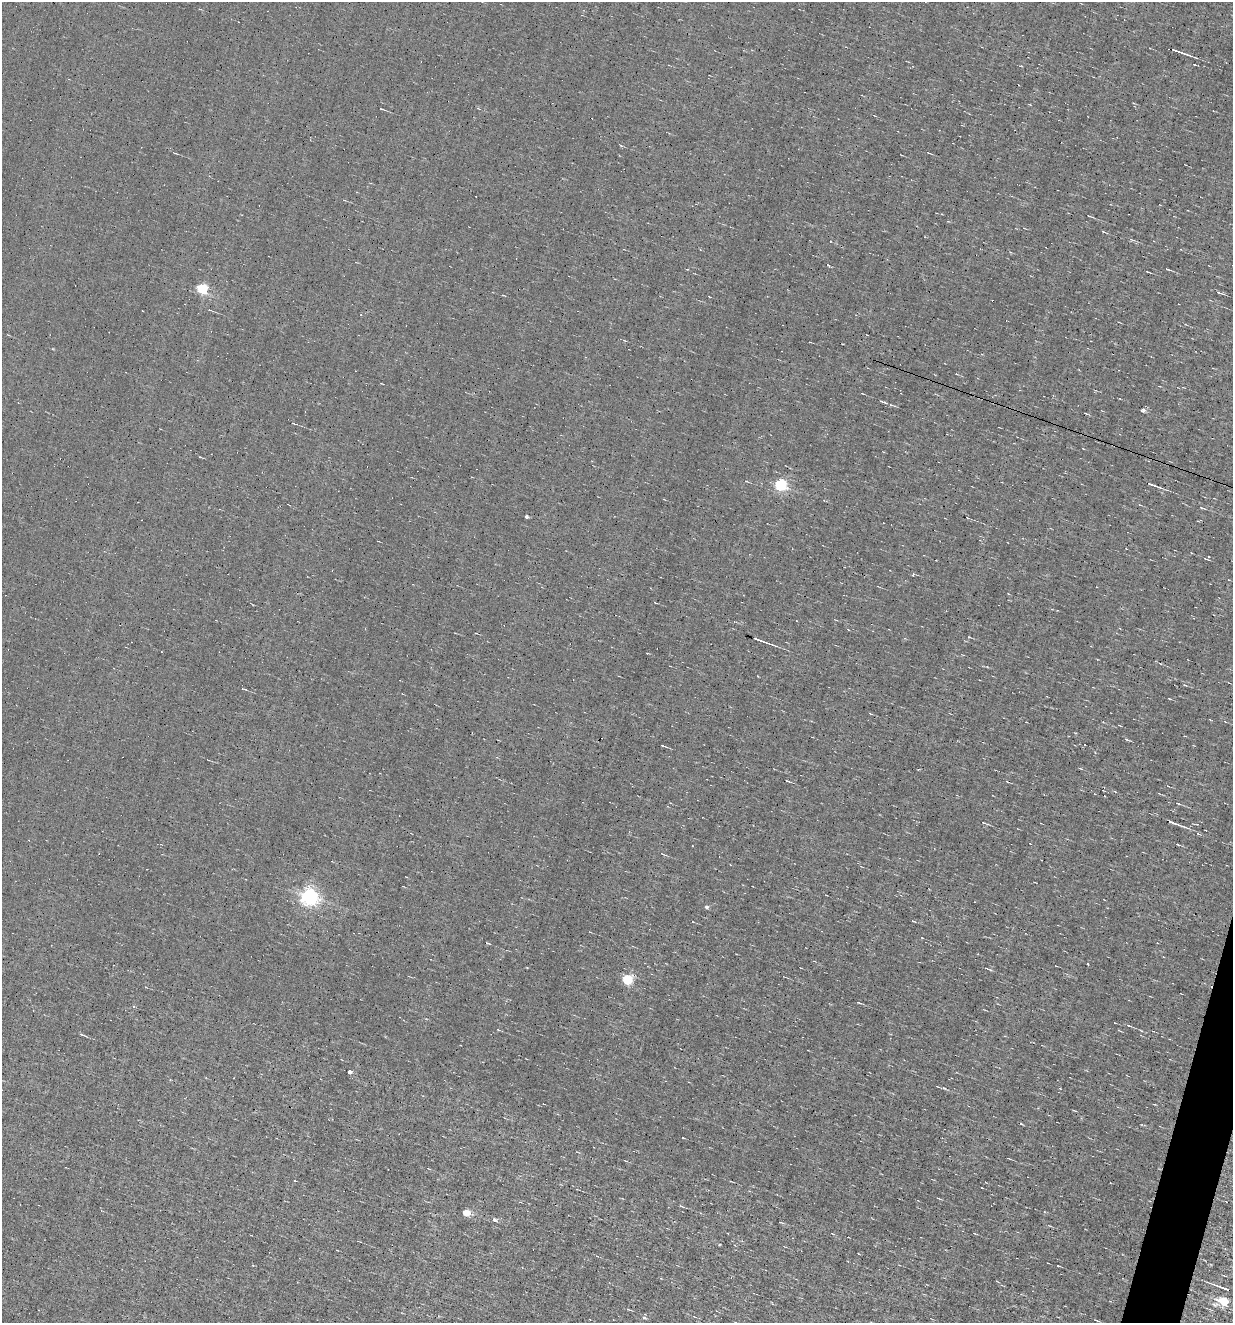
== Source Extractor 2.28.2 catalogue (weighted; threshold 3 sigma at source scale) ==
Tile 6 of 4 x 4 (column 2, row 2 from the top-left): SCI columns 1484-2714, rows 2645-3965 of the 5302 x 5287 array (HDU 1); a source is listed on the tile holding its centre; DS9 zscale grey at full resolution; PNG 1235 x 1325 px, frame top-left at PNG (2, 2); no overlay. Shown black and unused: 1% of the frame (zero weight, under 4 of 8 exposures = <1% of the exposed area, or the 3 px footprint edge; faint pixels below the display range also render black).
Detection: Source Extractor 2.28.2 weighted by HDU 2 'WHT'; one run over the whole footprint, this tile lists its part. Background 0.00382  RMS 0.031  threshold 0.127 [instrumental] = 3 sigma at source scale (4.09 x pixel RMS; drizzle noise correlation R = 1.36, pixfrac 0.8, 0.05/0.05 arcsec/px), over >= 5 px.
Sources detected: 64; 11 cosmic-ray / hot-pixel residue — not listed; the other 53 listed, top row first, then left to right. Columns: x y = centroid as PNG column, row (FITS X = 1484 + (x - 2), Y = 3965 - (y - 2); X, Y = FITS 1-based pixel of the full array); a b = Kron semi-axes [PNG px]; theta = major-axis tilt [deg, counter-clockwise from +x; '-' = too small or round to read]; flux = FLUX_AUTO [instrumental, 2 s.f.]
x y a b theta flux
1179 51 18 2 -19 19
1103 231 5 3 - 2.7
1131 240 8 3 -15 4.3
1168 269 6 3 -18 3.5
1147 271 4 2 - 2.7
202 289 6 5 - 270
1219 292 10 4 -22 5.8
361 315 3 2 - 1.8
883 402 12 2 -17 5.2
1143 410 6 5 - 6.6
1085 413 7 2 -20 2.8
294 424 6 2 -16 2.2
1151 484 13 3 -18 11
780 485 6 5 - 360
1201 508 7 3 -11 3.6
526 517 4 3 - 5.4
913 574 5 3 - 2.6
969 637 3 3 - 1.9
760 640 27 3 -20 20
1126 739 6 3 -19 3.3
663 746 6 2 -24 4
788 781 5 2 - 2.6
1178 803 5 3 - 3.1
983 823 4 2 - 2.6
1174 823 21 3 -20 16
1177 844 5 2 - 2.8
692 846 2 2 - 2.2
663 854 7 3 -30 3.6
309 897 6 6 - 1200
706 907 4 4 - 7.2
914 921 5 2 - 2.5
487 943 5 3 - 2.4
987 969 9 2 -20 4.1
627 979 5 5 - 180
859 1003 6 2 -16 3
133 1006 4 3 - 2.8
1128 1025 7 3 -18 4.8
498 1030 5 3 - 2.3
349 1072 4 3 - 15
944 1088 6 4 -24 3.9
1021 1124 5 3 - 2.6
683 1137 3 2 - 3.6
295 1180 3 2 - 2.7
681 1206 5 3 - 3.8
466 1213 5 4 - 64
494 1220 5 5 - 6.6
781 1223 5 3 - 2.3
974 1233 5 3 - 2
1223 1288 18 3 -20 18
1224 1302 6 5 - 140
629 1310 5 3 - 2.5
644 1318 6 4 -1 3.6
1096 1320 5 2 - 2.8
Overlapping masked pixels (flux is a lower limit): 1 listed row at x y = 760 640
Unlisted compact peaks at least as high as the median listed source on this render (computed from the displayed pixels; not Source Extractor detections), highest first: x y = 828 265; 1088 964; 720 1244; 922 938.